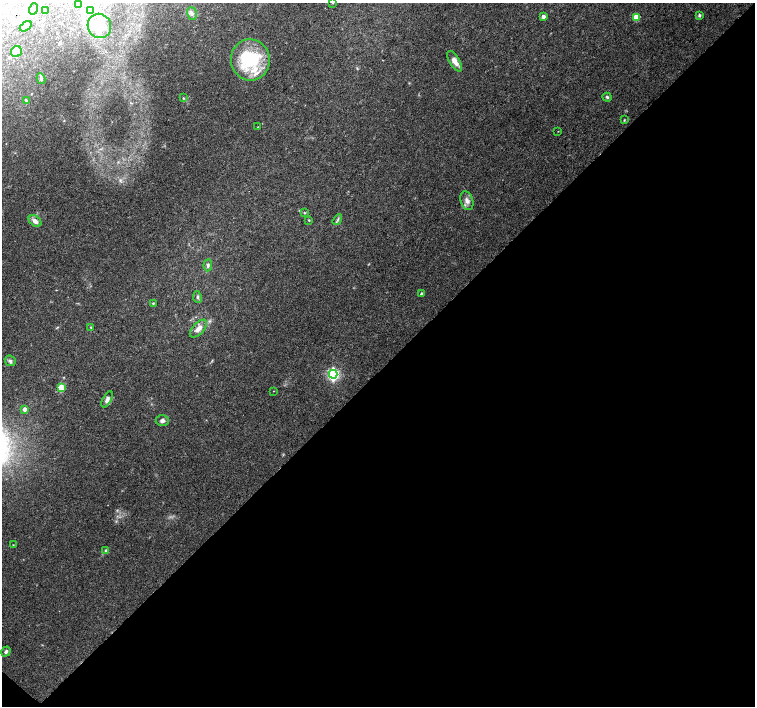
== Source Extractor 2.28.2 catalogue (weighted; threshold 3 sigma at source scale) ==
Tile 15 of 4 x 4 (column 3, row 4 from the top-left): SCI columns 3015-4519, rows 229-1636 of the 6024 x 6024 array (HDU 1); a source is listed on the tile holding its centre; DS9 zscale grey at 2 x 2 block average (1 PNG px = mean of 2 x 2 image px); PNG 757 x 708 px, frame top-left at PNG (2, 3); each listed source drawn as its Kron ellipse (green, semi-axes under 4 px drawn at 4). Shown black and unused: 48% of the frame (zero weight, under 3 of 4 exposures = <1% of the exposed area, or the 3 px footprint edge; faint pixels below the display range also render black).
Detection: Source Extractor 2.28.2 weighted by HDU 2 'WHT'; one run over the whole footprint, this tile lists its part. Background 0.07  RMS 0.0051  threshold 0.0228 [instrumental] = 3 sigma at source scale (4.5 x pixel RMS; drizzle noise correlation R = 1.50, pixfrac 1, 0.0396/0.0396 arcsec/px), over >= 5 px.
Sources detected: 53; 5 inside a brighter object's white glare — neither listed nor drawn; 6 inside a brighter listed object's ellipse — not listed separately; the other 42 listed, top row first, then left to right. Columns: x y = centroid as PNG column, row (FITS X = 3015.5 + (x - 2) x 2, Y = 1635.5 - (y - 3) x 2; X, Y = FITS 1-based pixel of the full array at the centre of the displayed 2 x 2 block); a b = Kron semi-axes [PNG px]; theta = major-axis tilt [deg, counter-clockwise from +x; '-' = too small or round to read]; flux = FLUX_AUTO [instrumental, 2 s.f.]
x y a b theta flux
333 3 2 2 - 0.73
78 4 2 2 - 0.6
33 9 6 4 72 2.4
45 10 3 2 - 0.96
90 10 3 3 - 1.5
192 14 6 4 -72 3.2
699 15 4 4 - 1.7
543 16 3 2 - 6.7
636 17 3 3 - 29
26 26 6 3 32 3
99 26 12 11 - 22
16 52 6 5 - 20
250 60 21 19 -80 62
455 61 11 5 -59 8.8
41 79 5 4 - 2.2
607 97 4 3 - 2.1
183 98 3 2 - 0.78
26 100 4 3 - 1.1
624 120 3 2 - 0.82
258 127 2 2 - 0.33
558 131 3 2 - 0.42
467 201 10 6 -73 6.1
304 213 3 3 - 0.97
309 220 3 2 - 0.7
337 220 6 2 58 1.6
35 221 7 5 -39 6.9
208 265 6 3 85 2.1
422 294 2 2 - 3.9
197 297 6 3 -80 2
153 303 2 2 - 1.2
91 327 3 3 - 1
198 329 11 5 47 8
10 361 6 5 - 2.4
333 374 4 4 - 220
61 387 3 3 - 40
273 391 3 2 - 0.41
107 399 9 4 60 3.9
25 409 3 3 - 5.2
162 421 6 5 - 3.4
13 545 3 2 - 0.58
106 550 4 3 - 1.6
6 652 5 3 - 2.6
Isophote crosses this tile's border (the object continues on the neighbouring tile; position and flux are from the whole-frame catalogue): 1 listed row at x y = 333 3
Diffuse or blended objects may show on this block-average render without a row.